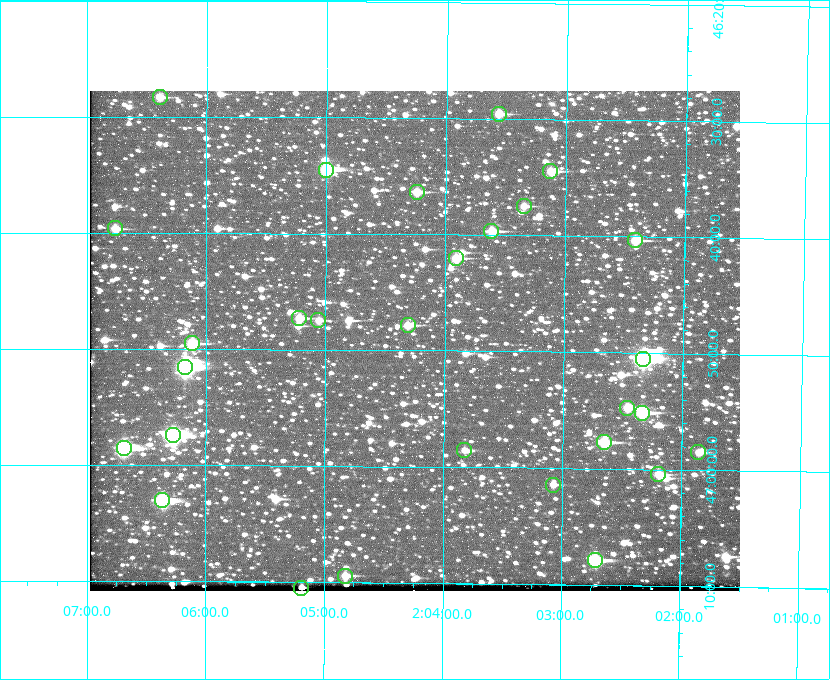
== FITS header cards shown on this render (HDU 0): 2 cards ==
NAXIS1  =                  650 / Width of table row in bytes
NAXIS2  =                  500 / Number of rows in table

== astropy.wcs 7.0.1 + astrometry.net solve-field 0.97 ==
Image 650 x 500 px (HDU 0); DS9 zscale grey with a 90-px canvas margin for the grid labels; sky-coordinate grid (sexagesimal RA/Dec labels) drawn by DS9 from the SOLVED WCS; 29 Tycho-2 reference stars matched to detected sources circled (green)
Header WCS: none
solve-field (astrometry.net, Tycho-2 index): SOLVED blind (the file carries no WCS)
Solved WCS: RA---TAN-SIP/DEC--TAN-SIP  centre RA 02:04:15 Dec +46:49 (31.06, +46.82 deg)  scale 5.16 arcsec/px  FOV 55.9' x 43.0'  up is +180 deg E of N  parity flipped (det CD > 0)
(file carries no celestial WCS; the grid is the blind solution)
Tycho-2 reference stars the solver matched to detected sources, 29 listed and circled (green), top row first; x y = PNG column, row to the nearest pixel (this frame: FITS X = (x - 90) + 1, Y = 500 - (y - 91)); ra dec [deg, ICRS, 3 dp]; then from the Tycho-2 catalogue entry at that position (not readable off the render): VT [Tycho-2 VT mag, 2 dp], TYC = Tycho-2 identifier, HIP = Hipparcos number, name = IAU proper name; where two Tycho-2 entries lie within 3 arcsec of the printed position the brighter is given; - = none
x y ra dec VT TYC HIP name
160 97 31.598 +46.472 10.81 3281-451-1 - -
499 114 30.892 +46.493 10.70 3280-490-1 - -
326 170 31.250 +46.575 8.43 3281-919-1 - -
550 171 30.782 +46.574 10.16 3280-645-1 - -
417 192 31.061 +46.606 9.99 3281-582-1 - -
524 206 30.837 +46.625 10.69 3280-1254-1 - -
115 228 31.690 +46.661 10.70 3281-375-1 - -
491 231 30.904 +46.661 9.60 3280-781-1 - -
635 240 30.604 +46.672 9.47 3280-908-1 - -
456 258 30.978 +46.700 9.85 3281-909-1 - -
299 318 31.305 +46.788 10.64 3281-663-1 - -
318 320 31.264 +46.791 10.76 3281-86-1 - -
408 325 31.078 +46.798 10.61 3281-114-1 - -
192 343 31.529 +46.825 9.32 3281-34-1 - -
643 359 30.583 +46.843 7.07 3280-746-1 9508 -
185 367 31.543 +46.860 7.50 3281-160-1 9805 -
627 408 30.615 +46.912 10.08 3284-203-1 - -
642 413 30.584 +46.919 9.47 3284-629-1 - -
173 435 31.569 +46.957 8.53 3285-177-1 9816 -
604 442 30.663 +46.962 9.31 3284-347-1 - -
124 448 31.671 +46.975 8.89 3285-43-1 - -
464 450 30.956 +46.975 11.27 3285-185-1 - -
698 452 30.464 +46.975 10.61 3284-511-1 - -
658 474 30.548 +47.007 10.42 3284-727-1 - -
553 485 30.769 +47.024 11.20 3284-681-1 - -
162 500 31.591 +47.051 8.70 3285-1195-1 - -
595 560 30.679 +47.131 10.02 3284-307-1 - -
345 576 31.205 +47.157 10.28 3285-879-1 - -
301 588 31.297 +47.175 10.30 3285-914-1 - -